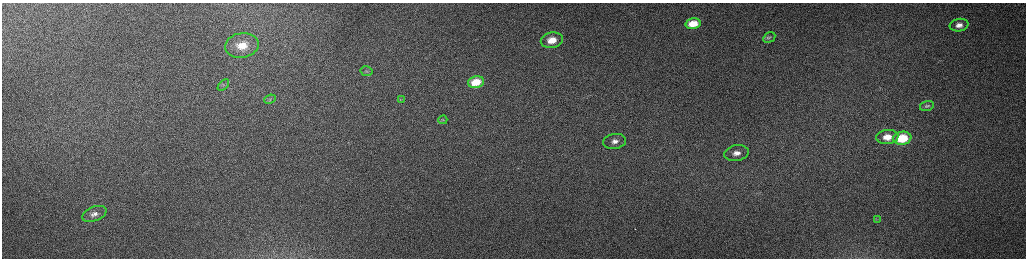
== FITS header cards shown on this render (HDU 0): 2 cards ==
NAXIS1  =                 2048 /fastest changing axis
NAXIS2  =                  512 /next to fastest changing axis

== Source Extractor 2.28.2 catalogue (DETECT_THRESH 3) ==
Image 2048 x 512 px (HDU 0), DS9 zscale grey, zoomed out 1/2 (1 PNG px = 2 x 2 image px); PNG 1028 x 260 px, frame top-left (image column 1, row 511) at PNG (2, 3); each listed source drawn as its Kron ellipse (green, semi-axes under 4 px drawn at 4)
Background 162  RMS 1.5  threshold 4.51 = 3 sigma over >= 5 px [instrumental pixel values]
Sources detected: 20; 2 cannot appear on this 1/2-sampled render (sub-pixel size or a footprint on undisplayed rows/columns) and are neither listed nor drawn; the other 18 listed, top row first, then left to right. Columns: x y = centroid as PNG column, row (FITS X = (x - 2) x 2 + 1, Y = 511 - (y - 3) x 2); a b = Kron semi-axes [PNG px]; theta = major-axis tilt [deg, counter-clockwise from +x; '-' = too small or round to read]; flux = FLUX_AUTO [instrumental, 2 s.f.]
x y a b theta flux
693 24 7 5 13 4800
959 25 9 6 11 2100
769 37 6 4 32 560
552 40 11 7 11 4800
242 45 17 12 9 8200
367 71 6 5 - 650
476 82 8 6 14 5800
223 85 7 3 46 530
270 99 6 3 23 470
402 99 3 3 - 340
927 106 7 5 17 680
443 120 4 3 - 290
887 137 11 7 5 4300
902 138 9 6 8 12000
615 141 11 7 10 2300
736 153 12 8 9 2900
94 214 13 7 21 2000
877 219 3 2 - 200
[2 sub-pixel or undisplayed-footprint detections neither listed nor drawn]